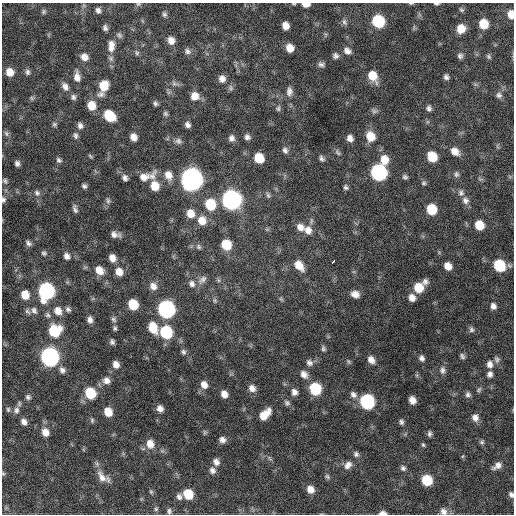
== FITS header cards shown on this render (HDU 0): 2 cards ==
NAXIS1  =                  512 / Axis length
NAXIS2  =                  512 / Axis length

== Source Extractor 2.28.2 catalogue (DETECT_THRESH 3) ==
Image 512 x 512 px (HDU 0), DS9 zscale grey, 1 PNG px = 1 image px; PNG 516 x 516 px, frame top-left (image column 1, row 512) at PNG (2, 3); no overlay
Background 705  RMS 21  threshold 64.4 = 3 sigma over >= 5 px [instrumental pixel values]
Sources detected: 204; all 204 listed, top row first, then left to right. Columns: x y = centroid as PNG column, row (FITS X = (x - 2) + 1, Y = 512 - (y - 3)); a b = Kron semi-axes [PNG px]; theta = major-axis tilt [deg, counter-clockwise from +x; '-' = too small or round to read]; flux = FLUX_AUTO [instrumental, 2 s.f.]
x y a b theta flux
411 3 5 3 - 1.5e+03
138 4 7 5 19 2.2e+03
306 4 7 4 -1 1.1e+04
436 4 6 3 0 2.4e+03
98 10 6 5 - 4.7e+03
461 10 7 5 -42 2.5e+03
43 12 6 6 - 2.6e+03
164 14 7 6 - 3.2e+03
511 14 8 6 -83 1.4e+04
378 21 8 8 - 9.5e+04
344 22 8 6 -73 4.0e+03
483 24 8 7 - 3.0e+04
285 26 7 6 - 1.1e+04
105 28 6 5 - 4.1e+03
461 29 8 7 - 1.9e+04
119 35 8 7 - 3.5e+03
171 40 8 7 - 1.1e+04
111 46 17 9 89 1.4e+04
290 48 7 6 - 1.5e+04
187 51 9 8 - 5.3e+03
347 51 9 7 -38 6.9e+03
137 53 7 5 -66 2.7e+03
335 56 7 7 - 4.3e+03
460 56 7 7 - 3.9e+03
489 56 7 6 - 2.6e+03
84 57 9 8 - 9.7e+03
321 64 8 6 1 4.2e+03
10 72 8 7 - 1.5e+04
27 72 8 6 -79 4.0e+03
373 76 11 8 -60 2.5e+04
77 77 11 7 -83 1.0e+04
446 77 6 5 - 4.1e+03
222 79 9 8 - 8.8e+03
175 83 10 5 -14 4.8e+03
104 86 9 8 - 2.8e+04
65 87 11 8 -64 8.1e+03
231 88 9 6 -74 3.8e+03
289 91 12 8 87 7.2e+03
101 94 10 8 24 6.6e+03
499 95 8 7 - 4.5e+03
195 96 10 9 - 1.5e+04
73 97 8 6 -76 4.2e+03
32 98 6 5 - 2.5e+03
155 103 6 5 - 3.4e+03
91 105 9 8 - 2.1e+04
278 108 7 6 - 2.9e+03
429 108 7 6 - 4.2e+03
374 111 9 6 -15 3.6e+03
165 114 7 6 - 3.0e+03
109 116 9 7 -43 5.2e+04
54 124 6 5 - 2.6e+03
80 125 8 7 - 5.4e+03
187 125 7 6 - 5.2e+03
6 133 8 6 -73 3.3e+03
75 135 9 6 -74 4.2e+03
370 136 10 9 - 2.2e+04
133 137 7 6 - 1.1e+04
247 137 7 7 - 5.1e+03
231 138 8 7 - 6.1e+03
350 138 7 6 - 7.4e+03
178 141 9 8 - 5.3e+03
285 150 9 7 -63 4.9e+03
455 151 11 8 -36 1.2e+04
337 152 10 5 -53 3.4e+03
428 154 4 3 - 8.5e+03
90 156 7 3 -46 1.9e+03
432 157 8 7 - 3.2e+04
259 158 8 7 - 3.2e+04
322 158 7 5 -58 3.8e+03
59 160 8 6 -46 3.5e+03
384 160 10 9 - 1.9e+04
17 163 5 4 - 4.3e+03
379 172 9 8 - 3.2e+05
456 174 8 6 86 3.7e+03
168 175 12 9 -65 1.4e+04
147 176 26 10 16 2.1e+04
405 177 6 5 - 3.1e+03
125 178 9 7 -57 5.3e+03
192 179 10 9 - 1.2e+06
5 181 7 5 -72 2.9e+03
424 183 7 6 - 2.7e+03
84 186 6 5 - 3.4e+03
155 186 9 8 - 2.2e+04
346 187 6 5 - 3.1e+03
37 193 8 7 - 4.7e+03
461 193 9 8 - 5.4e+03
268 195 9 5 -70 3.3e+03
3 199 7 5 78 3.4e+03
231 200 10 9 - 6.7e+05
465 200 10 8 -53 7.0e+03
108 201 9 6 -81 3.8e+03
210 204 10 9 - 4.9e+04
75 209 10 5 -74 4.4e+03
431 209 8 7 - 4.3e+04
190 213 9 8 - 1.7e+04
202 221 11 10 - 1.7e+04
479 225 8 7 - 2.7e+04
300 227 11 9 -35 1.1e+04
308 230 11 9 -75 1.2e+04
115 234 10 6 -13 7.4e+03
28 243 7 5 -42 4.1e+03
226 245 8 8 - 3.9e+04
199 247 7 6 - 3.6e+03
44 253 7 6 - 3.0e+03
67 256 8 7 - 6.6e+03
112 258 8 7 - 1.1e+04
333 261 4 3 - 1.0e+04
299 265 12 8 -50 1.9e+04
499 265 9 8 - 6.2e+04
448 266 7 6 - 1.3e+04
99 270 11 8 -48 1.6e+04
119 272 9 8 - 1.4e+04
202 279 14 8 42 7.5e+03
218 280 6 4 -71 2.3e+03
425 282 9 8 - 5.6e+03
192 284 10 8 -58 7.3e+03
153 286 9 8 - 9.7e+03
419 288 9 9 - 3.0e+04
46 291 10 8 -90 3.2e+05
355 294 9 7 -17 1.0e+04
25 295 8 7 - 2.0e+04
412 298 9 8 - 9.6e+03
281 299 7 4 -44 2.0e+03
215 300 7 5 -69 2.7e+03
133 304 8 7 - 4.1e+04
493 306 7 6 - 6.1e+03
68 309 8 6 -42 4.0e+03
166 309 9 8 - 4.3e+05
27 311 9 6 -38 3.8e+03
34 311 10 7 -64 5.5e+03
58 311 11 9 -56 1.4e+04
48 315 7 7 - 3.8e+03
113 319 8 6 -46 3.7e+03
90 320 7 5 -84 6.7e+03
153 327 12 8 -66 2.8e+04
115 328 7 5 -84 2.9e+03
471 329 8 7 - 3.7e+03
54 331 10 10 - 5.9e+04
166 332 9 8 - 9.8e+04
112 342 7 5 -70 4.0e+03
323 348 7 6 - 3.3e+03
183 352 7 6 - 3.6e+03
462 356 7 5 -65 3.4e+03
50 357 9 8 - 5.8e+05
422 358 8 6 -63 4.9e+03
497 359 9 7 -76 4.4e+03
371 360 9 7 -55 9.7e+03
348 361 8 4 -45 2.4e+03
309 363 9 7 -45 5.8e+03
116 364 8 7 - 9.1e+03
490 364 9 7 -84 7.5e+03
62 370 9 8 - 6.3e+03
442 370 11 7 -90 6.1e+03
304 374 11 8 -55 9.1e+03
490 374 8 7 - 5.2e+03
106 380 10 9 - 8.6e+03
204 385 9 7 -61 9.7e+03
252 388 9 8 - 8.5e+03
315 388 9 8 - 7.2e+04
479 390 8 5 46 2.7e+03
294 392 8 7 - 6.7e+03
90 393 9 8 - 5.6e+04
224 394 7 6 - 9.8e+03
468 394 7 7 - 4.1e+03
353 395 10 7 -40 6.4e+03
28 397 7 7 - 4.1e+03
412 400 7 6 - 1.1e+04
367 402 9 8 - 2.0e+05
287 403 8 7 - 3.9e+03
160 408 7 6 - 7.8e+03
8 409 7 5 -89 2.9e+03
16 410 11 9 76 7.4e+03
108 412 8 6 -58 2.0e+04
265 414 12 7 47 2.0e+04
475 417 9 8 - 8.4e+03
92 420 6 5 - 2.5e+03
24 422 8 6 -55 7.2e+03
401 422 7 6 - 3.7e+03
45 432 10 8 -64 1.3e+04
429 434 7 5 88 3.7e+03
222 440 7 6 - 6.3e+03
482 442 7 5 -2 2.8e+03
150 444 11 9 -72 1.5e+04
423 445 5 4 - 2.1e+03
356 454 7 7 - 4.0e+03
463 456 6 3 71 1.5e+03
216 462 8 7 - 7.1e+03
348 465 11 8 50 8.6e+03
497 466 13 7 34 8.5e+03
403 468 7 7 - 3.9e+03
212 470 9 7 -68 6.0e+03
3 473 6 5 - 1.8e+03
327 476 7 5 -54 2.6e+03
102 477 19 9 -54 1.4e+04
427 480 8 7 - 5.4e+04
310 489 7 6 - 1.2e+04
151 492 6 5 - 2.2e+03
188 494 8 7 - 3.6e+04
511 494 7 6 - 4.2e+03
179 497 8 7 - 5.1e+03
156 509 6 5 - 2.7e+03
169 511 7 5 -86 3.5e+03
443 511 10 8 -43 7.2e+03
382 513 7 4 0 6.4e+03
At the frame edge (FLAGS 8, measured only in part): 10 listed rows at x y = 411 3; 138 4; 306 4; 436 4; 511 14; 3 199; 3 473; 511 494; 443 511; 382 513